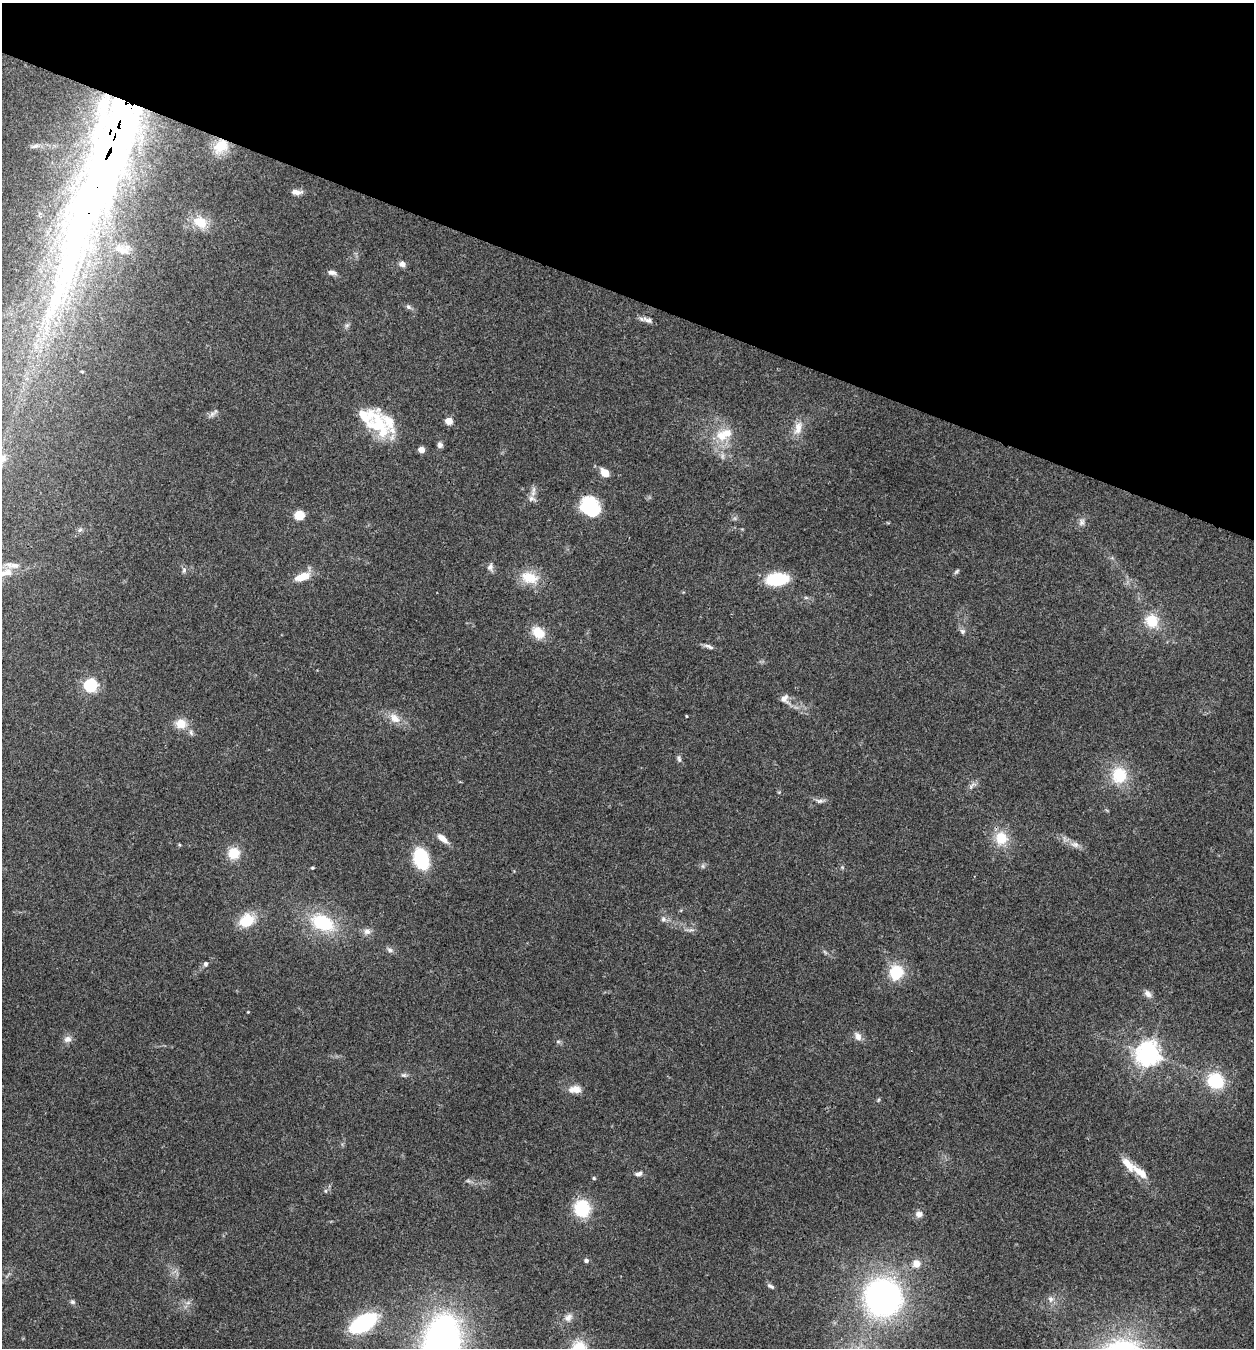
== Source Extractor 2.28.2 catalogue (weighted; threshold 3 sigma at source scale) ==
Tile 2 of 4 x 4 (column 2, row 1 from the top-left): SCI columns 1517-2768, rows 4043-5388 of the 5407 x 5394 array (HDU 1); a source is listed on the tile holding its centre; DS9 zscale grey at full resolution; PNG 1256 x 1350 px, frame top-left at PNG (2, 3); no overlay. Shown black and unused: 22% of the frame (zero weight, under 3 of 4 exposures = <1% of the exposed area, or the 3 px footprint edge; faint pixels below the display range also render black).
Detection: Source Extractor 2.28.2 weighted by HDU 2 'WHT'; one run over the whole footprint, this tile lists its part. Background 0.113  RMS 0.0062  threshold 0.0278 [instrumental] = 3 sigma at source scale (4.5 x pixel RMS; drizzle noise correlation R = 1.50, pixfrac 1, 0.05/0.05 arcsec/px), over >= 5 px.
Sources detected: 95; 1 too faint to see at this stretch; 3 inside a brighter object's white glare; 1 long thin detection or spike segment (spike, bleed or trail) — not listed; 4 inside a brighter listed object's ellipse — not listed separately; the other 86 listed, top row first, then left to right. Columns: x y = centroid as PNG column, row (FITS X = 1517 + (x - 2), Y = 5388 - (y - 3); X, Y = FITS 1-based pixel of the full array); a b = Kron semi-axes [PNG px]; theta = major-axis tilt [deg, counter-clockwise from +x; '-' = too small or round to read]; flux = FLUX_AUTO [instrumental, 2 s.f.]
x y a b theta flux
35 146 10 5 18 1.8
221 146 19 15 35 13
297 192 12 6 -5 3.5
200 222 18 13 -26 13
122 249 24 11 -5 7.4
402 264 8 7 - 2.6
332 272 11 6 -11 2.6
408 307 8 5 -41 1.6
648 320 15 7 -14 2.9
347 325 7 4 18 1.2
82 372 5 3 - 0.58
212 414 9 6 32 2.2
449 421 5 4 - 15
378 425 42 22 -53 34
798 428 20 10 76 7.1
721 436 15 12 -42 11
440 445 7 6 - 1.9
421 450 5 4 - 7.4
3 458 12 10 51 5.6
605 473 9 7 -50 7.6
532 499 11 8 -15 2.9
589 507 21 16 -69 35
299 515 5 5 - 37
1082 522 10 7 67 2.6
80 530 7 5 42 1.4
14 565 16 9 0 5.1
490 567 10 7 78 2.3
184 570 9 5 79 1.5
956 571 9 3 45 1
302 577 19 8 19 10
529 578 26 16 -15 14
777 579 16 9 6 41
1152 621 14 14 - 15
962 631 8 7 - 1.7
538 633 17 12 -40 11
709 646 13 5 -24 2.2
90 685 6 6 - 120
785 699 13 11 -54 4.2
687 716 3 2 - 0.56
394 718 15 10 -37 7.2
181 724 15 13 -21 8.9
679 759 9 5 -78 1.6
1119 775 21 19 84 21
971 786 12 4 54 2.1
820 801 11 6 0 2.4
442 838 13 6 -40 5.9
1001 838 18 17 - 14
1075 844 11 7 -8 3.3
179 845 5 3 - 0.63
234 853 14 14 - 11
421 859 20 13 -74 36
703 866 7 4 -90 1.1
312 868 4 3 - 0.72
663 919 8 6 -14 2
247 921 18 14 28 18
323 923 24 15 -24 35
367 931 9 8 - 3.1
390 950 8 6 -17 1.8
825 952 9 3 -45 1.1
205 964 6 5 - 1.7
896 972 17 15 72 19
1148 994 10 7 -46 3.2
248 1012 3 3 - 0.44
858 1036 12 8 -64 3.5
67 1039 11 9 10 3.2
558 1041 7 4 0 0.99
1148 1054 7 7 - 510
404 1075 8 6 0 1.4
1215 1081 21 19 -34 24
575 1089 14 8 1 6.6
878 1100 6 3 71 0.68
1140 1172 24 9 -39 9.4
639 1174 10 6 15 2.3
594 1178 5 4 - 0.76
326 1191 5 4 - 0.76
582 1208 14 13 - 33
919 1214 8 7 - 3.4
586 1261 5 5 - 1.7
916 1264 9 9 - 5.7
771 1286 9 4 -30 1.6
883 1297 30 29 - 190
1051 1299 9 8 - 2.7
73 1302 7 6 - 1.3
568 1317 11 9 40 3.8
363 1323 19 10 29 81
442 1343 39 29 80 260
Overlapping masked pixels (flux is a lower limit): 1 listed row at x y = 221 146
Isophote crosses this tile's border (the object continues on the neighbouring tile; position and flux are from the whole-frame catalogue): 2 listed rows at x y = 3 458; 442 1343